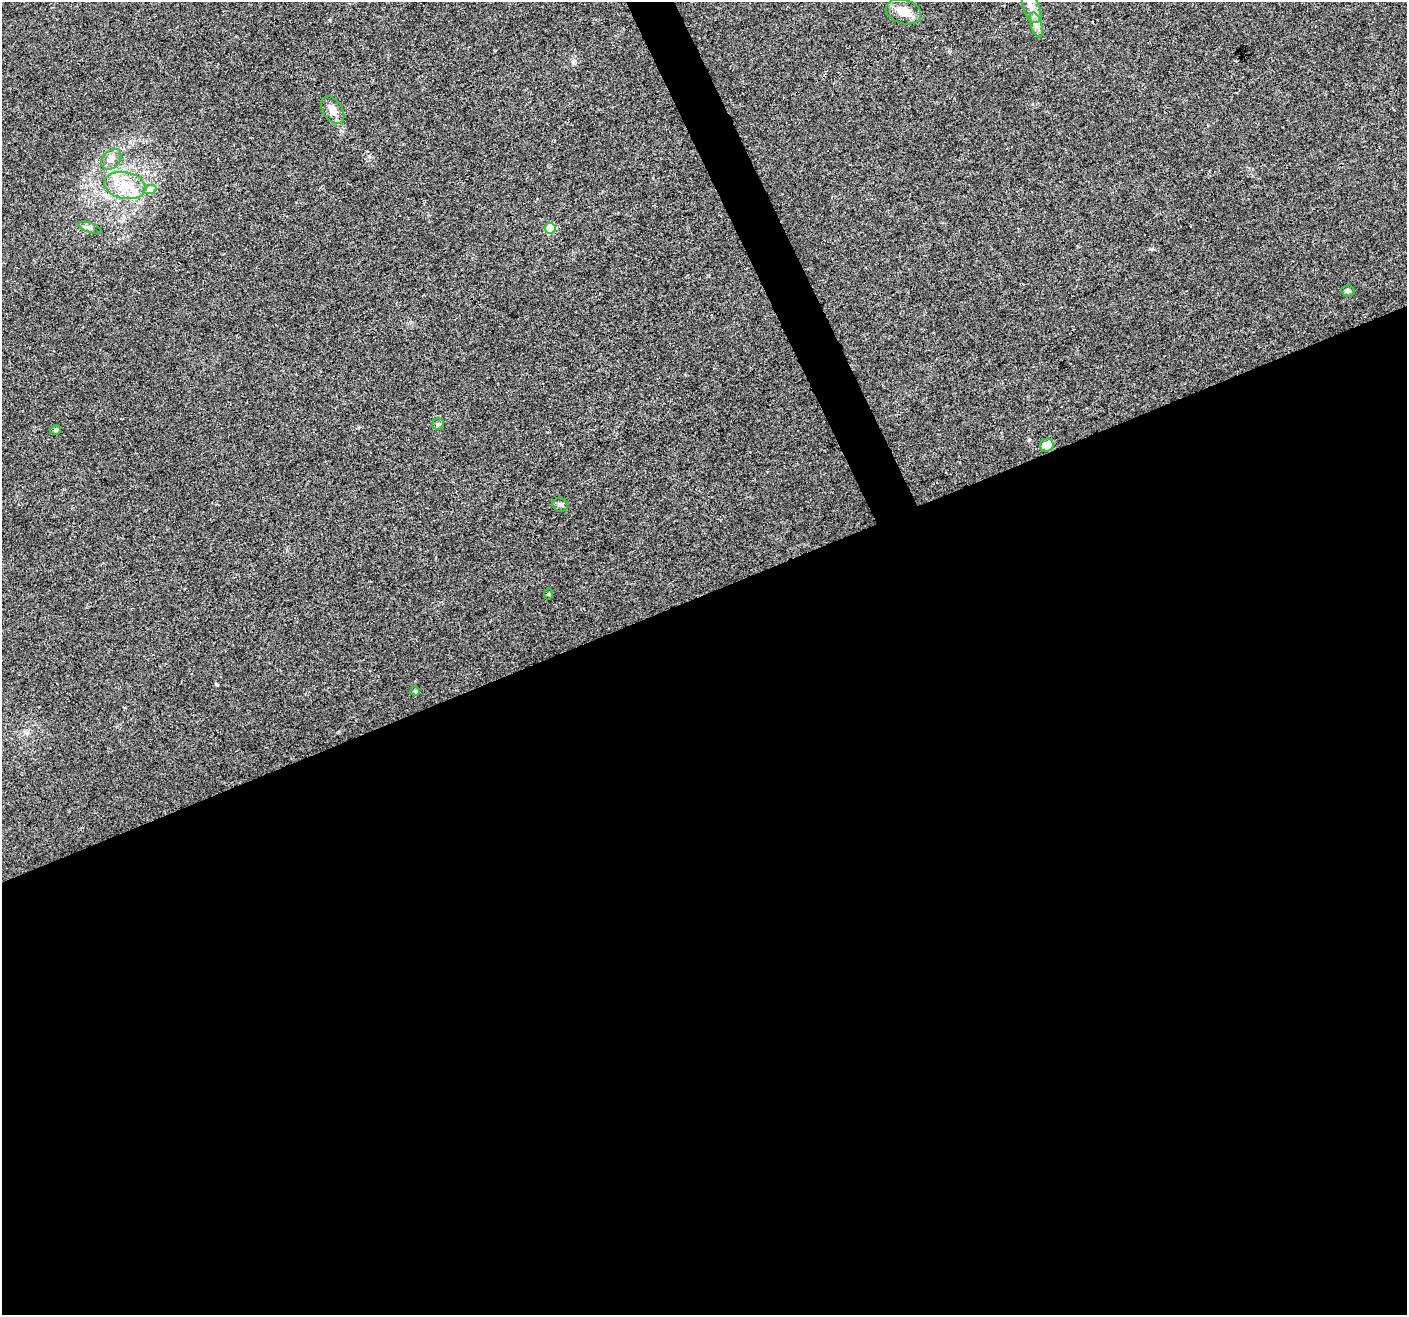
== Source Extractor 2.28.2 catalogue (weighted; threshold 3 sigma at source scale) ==
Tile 15 of 4 x 4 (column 3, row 4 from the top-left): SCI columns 2811-4215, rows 87-1399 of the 5624 x 5482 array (HDU 1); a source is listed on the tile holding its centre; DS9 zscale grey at full resolution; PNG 1409 x 1317 px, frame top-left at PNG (2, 2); each listed source drawn as its Kron ellipse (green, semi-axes under 4 px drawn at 4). Shown black and unused: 56% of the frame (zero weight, under 3 of 4 exposures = <1% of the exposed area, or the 3 px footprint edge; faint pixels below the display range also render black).
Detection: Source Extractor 2.28.2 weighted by HDU 2 'WHT'; one run over the whole footprint, this tile lists its part. Background 0.0295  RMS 0.0046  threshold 0.0208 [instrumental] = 3 sigma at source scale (4.5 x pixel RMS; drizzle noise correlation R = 1.50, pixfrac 1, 0.0396/0.0396 arcsec/px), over >= 5 px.
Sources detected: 18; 2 inside a brighter listed object's ellipse — not listed separately; the other 16 listed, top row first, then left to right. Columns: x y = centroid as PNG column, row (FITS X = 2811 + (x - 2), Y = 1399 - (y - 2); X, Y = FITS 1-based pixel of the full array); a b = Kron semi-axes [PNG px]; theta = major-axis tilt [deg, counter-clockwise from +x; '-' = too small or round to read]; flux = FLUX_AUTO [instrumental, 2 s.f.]
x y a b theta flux
1032 8 16 8 -68 4.4
903 12 18 12 -17 6.3
1036 25 13 5 -73 2.5
333 110 15 9 -57 4
111 159 12 8 46 3
125 185 21 13 -11 10
150 189 7 4 18 0.99
90 228 12 5 -19 1.4
550 228 5 5 - 17
1348 291 7 5 -5 1
438 424 6 5 - 0.82
56 430 5 5 - 0.87
1047 445 7 6 - 5.7
560 505 8 7 - 1.2
548 594 5 3 - 0.47
415 691 5 4 - 0.66
Unlisted compact peaks at least as high as the median listed source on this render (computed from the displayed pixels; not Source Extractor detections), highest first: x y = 573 62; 369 156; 330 20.